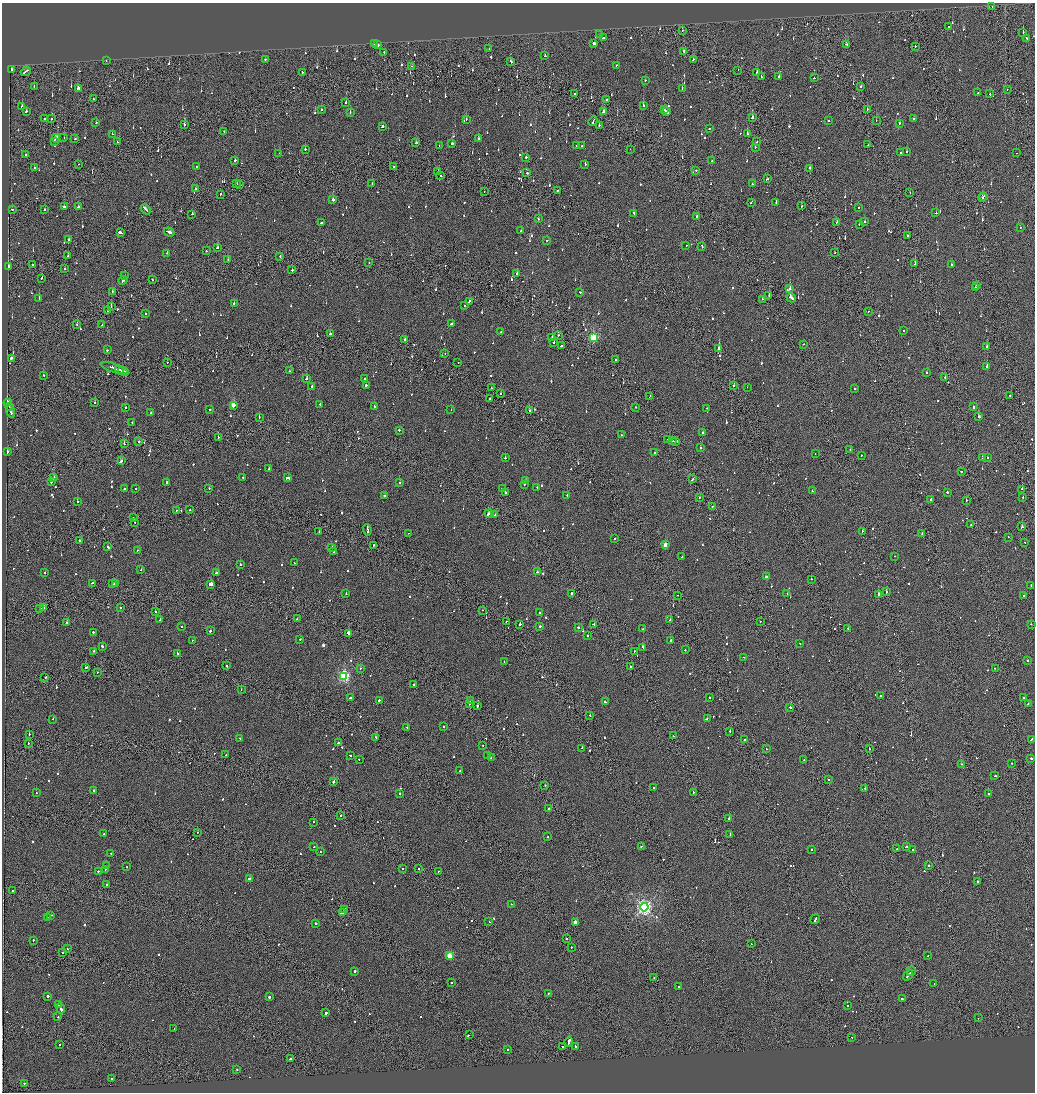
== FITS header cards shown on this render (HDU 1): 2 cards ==
NAXIS1  =                 2065
NAXIS2  =                 2180

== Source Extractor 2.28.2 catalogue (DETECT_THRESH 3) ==
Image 2065 x 2180 px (HDU 1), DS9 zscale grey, zoomed out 1/2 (1 PNG px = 2 x 2 image px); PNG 1037 x 1094 px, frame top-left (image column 1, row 2179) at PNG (2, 3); each listed source drawn as its Kron ellipse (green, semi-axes under 4 px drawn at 4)
Background -0.118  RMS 0.067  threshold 0.2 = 3 sigma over >= 5 px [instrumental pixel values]
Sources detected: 1221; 70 cannot appear on this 1/2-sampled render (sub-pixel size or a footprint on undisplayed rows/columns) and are neither listed nor drawn; of the other 1151, the 500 brightest by FLUX_AUTO listed and drawn (651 fainter detections omitted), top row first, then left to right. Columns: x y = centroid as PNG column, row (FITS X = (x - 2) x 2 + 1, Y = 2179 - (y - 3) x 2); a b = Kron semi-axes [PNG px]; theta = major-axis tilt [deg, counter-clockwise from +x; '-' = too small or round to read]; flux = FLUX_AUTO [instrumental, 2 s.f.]
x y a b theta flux
992 6 2 1 - 81
949 26 2 2 - 75
682 30 2 2 - 89
1023 32 2 2 - 73
599 35 2 2 - 110
603 38 2 2 - 2600
1027 38 2 2 - 210
593 43 2 2 - 1700
374 44 2 1 - 170
846 44 4 2 - 310
377 45 2 2 - 590
915 46 2 2 - 130
489 48 2 2 - 90
684 51 2 2 - 290
384 52 2 2 - 110
545 56 2 2 - 98
693 59 2 2 - 150
265 60 2 2 - 160
106 61 2 2 - 100
510 61 3 1 - 460
616 65 2 2 - 90
412 66 2 1 - 78
11 69 2 2 - 210
738 70 2 1 - 140
26 71 5 2 - 320
302 72 2 2 - 81
757 73 2 2 - 430
779 76 3 2 - 870
761 77 2 1 - 97
814 78 2 2 - 89
645 80 2 2 - 210
861 86 2 2 - 150
34 87 2 2 - 81
78 88 3 2 - 98
682 88 2 2 - 110
1007 90 2 2 - 74
977 93 2 2 - 86
574 94 2 2 - 150
990 94 2 2 - 160
93 99 2 1 - 190
606 100 2 2 - 110
346 102 2 2 - 180
22 106 2 2 - 76
643 106 2 2 - 430
322 110 2 2 - 120
665 110 2 2 - 120
867 110 2 1 - 100
26 111 2 2 - 130
603 111 4 2 - 260
667 112 3 2 - 180
350 113 2 2 - 100
44 118 2 2 - 120
752 118 2 2 - 300
51 119 2 2 - 180
466 119 2 2 - 120
914 119 2 2 - 110
876 120 2 1 - 84
593 121 5 2 - 320
828 121 2 2 - 340
96 123 2 2 - 81
899 123 2 2 - 280
184 125 2 2 - 430
599 125 2 2 - 74
382 126 3 2 - 210
709 128 2 2 - 160
224 131 2 1 - 84
112 134 2 2 - 72
747 134 2 2 - 300
64 137 2 1 - 140
56 138 4 2 - 240
478 138 2 2 - 100
75 139 3 2 - 96
54 141 2 1 - 110
117 142 2 2 - 97
756 142 2 1 - 75
416 143 3 2 - 150
452 143 2 2 - 150
868 145 2 1 - 140
439 146 2 2 - 110
577 146 2 2 - 120
582 146 2 2 - 220
755 147 2 2 - 110
305 149 2 2 - 250
630 149 2 1 - 120
907 151 2 2 - 100
279 153 2 2 - 79
900 153 2 2 - 87
1016 153 2 1 - 71
25 155 2 2 - 76
526 157 2 2 - 220
235 161 3 2 - 180
711 161 2 2 - 200
78 164 2 1 - 290
585 164 3 2 - 130
393 166 2 1 - 110
197 167 2 2 - 110
34 168 2 2 - 97
810 168 2 2 - 170
696 170 2 2 - 130
438 171 2 2 - 98
527 173 2 2 - 200
441 176 2 2 - 240
767 179 3 2 - 130
237 184 2 2 - 100
372 184 2 1 - 99
752 184 2 2 - 75
240 185 2 2 - 110
195 189 2 2 - 130
557 191 2 1 - 140
484 192 2 1 - 95
910 193 2 1 - 80
220 194 2 2 - 76
983 196 2 2 - 78
982 198 2 2 - 160
333 200 2 2 - 630
751 202 3 1 - 85
776 203 2 2 - 94
802 206 2 2 - 86
64 207 2 2 - 420
78 207 2 2 - 600
858 207 2 2 - 160
12 209 2 2 - 140
145 209 6 2 -50 330
44 210 2 2 - 310
634 213 2 2 - 110
936 213 2 2 - 150
192 214 2 1 - 290
696 217 3 2 - 170
538 219 2 2 - 170
836 222 3 2 - 80
864 222 2 2 - 250
321 223 2 2 - 730
859 224 2 2 - 160
1020 227 2 1 - 280
521 231 2 1 - 110
120 232 3 2 - 340
169 232 5 2 - 390
907 235 2 2 - 150
68 239 2 2 - 79
547 240 2 2 - 90
686 246 2 1 - 86
702 246 3 2 - 110
217 248 3 2 - 140
206 251 2 2 - 78
167 253 2 2 - 170
834 253 2 2 - 78
68 256 2 2 - 79
280 256 2 2 - 92
228 260 2 1 - 250
369 262 2 1 - 96
33 264 2 2 - 81
915 264 2 1 - 690
952 264 2 2 - 130
9 266 3 2 - 890
64 269 2 2 - 110
292 270 2 2 - 290
517 273 2 2 - 330
125 275 2 2 - 93
42 278 2 2 - 110
123 280 4 2 - 350
152 280 2 1 - 77
976 285 2 2 - 75
975 288 2 2 - 92
790 289 2 2 - 510
112 291 2 2 - 200
580 292 2 2 - 74
769 295 2 1 - 700
39 298 2 2 - 160
791 298 5 2 - 470
762 299 2 1 - 110
469 301 2 2 - 140
234 303 2 2 - 220
464 306 2 1 - 91
111 307 2 1 - 150
108 311 2 2 - 90
868 312 2 1 - 77
146 314 2 2 - 74
452 323 3 2 - 160
77 324 2 2 - 93
102 325 2 2 - 100
904 330 2 2 - 150
501 331 2 2 - 74
330 334 3 2 - 130
558 335 2 1 - 87
552 337 2 2 - 360
593 338 3 3 - 1200
405 339 2 2 - 210
554 343 2 1 - 150
803 344 2 2 - 82
561 346 2 2 - 270
987 346 2 1 - 130
719 348 3 2 - 2700
107 350 2 2 - 250
445 353 2 1 - 300
11 358 3 2 - 390
616 360 2 1 - 210
167 362 2 1 - 85
458 362 2 1 - 78
987 366 2 2 - 390
114 368 14 2 -19 790
119 370 4 2 - 690
123 371 6 2 -21 550
289 371 2 2 - 100
927 373 2 2 - 110
44 375 2 2 - 79
945 377 2 2 - 170
307 378 2 2 - 260
365 379 2 2 - 110
366 385 2 2 - 210
312 386 2 2 - 110
734 386 2 1 - 350
747 387 2 2 - 72
491 388 2 1 - 93
854 388 2 2 - 150
501 394 2 1 - 73
650 396 2 2 - 91
1010 396 2 1 - 110
489 398 2 1 - 150
95 403 2 2 - 76
8 404 6 2 -71 530
320 404 2 2 - 150
233 405 3 2 - 230
9 407 2 2 - 190
374 407 2 2 - 240
635 407 2 1 - 600
973 407 3 2 - 300
125 408 2 2 - 87
707 408 2 2 - 93
210 409 2 1 - 75
451 409 2 2 - 71
11 411 6 2 -73 470
529 411 2 2 - 240
151 413 2 2 - 130
259 417 2 1 - 84
979 417 2 2 - 390
132 423 2 2 - 72
399 430 2 2 - 100
703 433 2 2 - 120
621 435 2 2 - 180
218 437 2 1 - 130
667 439 2 2 - 340
673 441 3 2 - 3200
676 441 3 2 - 3100
139 442 2 2 - 210
124 444 2 2 - 100
700 448 2 2 - 96
850 449 2 2 - 90
7 452 3 2 - 80
654 453 2 2 - 130
815 453 2 2 - 75
861 455 2 2 - 130
982 457 2 1 - 96
987 457 2 2 - 120
505 458 2 2 - 170
121 461 4 2 - 730
269 469 3 2 - 130
961 471 2 2 - 81
54 477 2 2 - 180
243 477 2 2 - 86
288 478 3 2 - 540
692 479 4 2 - 210
525 480 2 2 - 92
51 482 2 2 - 100
167 482 2 2 - 260
399 483 2 2 - 74
524 484 2 2 - 150
537 487 2 2 - 110
136 488 2 2 - 190
209 488 2 2 - 130
124 489 2 2 - 110
502 489 2 2 - 78
1022 489 2 2 - 95
812 491 2 2 - 140
505 492 2 2 - 130
947 493 2 2 - 630
567 495 2 2 - 92
384 496 2 2 - 520
1023 497 2 2 - 240
699 498 2 2 - 76
931 499 3 2 - 120
966 500 2 2 - 150
77 501 2 1 - 200
712 506 2 2 - 92
176 510 2 2 - 150
190 510 2 2 - 200
489 513 4 2 - 800
495 515 2 1 - 120
133 518 2 2 - 110
135 522 2 2 - 160
971 525 2 2 - 98
1022 527 3 2 - 120
367 530 5 2 - 540
319 531 2 1 - 150
863 531 2 1 - 98
408 533 2 1 - 110
922 534 2 1 - 96
1008 537 2 2 - 110
615 538 2 2 - 79
80 541 2 2 - 100
1025 542 2 2 - 99
665 545 3 2 - 140
373 546 3 1 - 130
108 547 3 2 - 160
332 547 2 2 - 110
137 550 2 2 - 110
334 552 2 2 - 150
894 556 2 2 - 87
682 557 2 2 - 150
294 563 2 2 - 130
240 564 2 2 - 110
140 570 3 2 - 76
537 572 2 2 - 240
45 573 2 1 - 100
216 573 4 2 - 770
766 577 3 2 - 190
811 579 2 1 - 220
92 583 2 2 - 87
116 583 4 2 - 290
113 584 3 2 - 240
211 584 3 2 - 2500
1031 585 2 1 - 83
887 592 2 1 - 480
571 593 2 1 - 3100
787 593 2 1 - 200
346 594 2 2 - 120
879 594 3 2 - 220
678 595 2 1 - 87
1024 595 2 2 - 120
44 607 3 2 - 760
120 607 2 2 - 71
40 608 2 2 - 140
482 610 2 2 - 79
155 611 2 2 - 170
540 613 2 2 - 160
297 619 2 1 - 110
160 620 2 1 - 190
670 620 2 1 - 89
506 621 2 1 - 260
760 621 2 2 - 120
67 623 2 2 - 260
520 624 2 2 - 300
593 624 3 2 - 160
1031 624 2 1 - 80
181 626 2 2 - 72
540 626 2 2 - 270
578 627 2 2 - 280
847 628 3 2 - 170
643 629 2 1 - 120
210 630 3 2 - 160
93 632 2 2 - 110
348 633 3 2 - 670
587 636 2 2 - 140
300 639 2 2 - 120
192 640 2 2 - 83
671 640 3 2 - 110
800 644 2 2 - 95
103 647 3 2 - 610
642 647 3 2 - 320
685 650 2 2 - 140
94 651 2 2 - 220
634 651 2 2 - 140
178 653 4 2 - 210
744 657 2 2 - 93
1027 660 2 2 - 340
504 662 2 2 - 130
227 666 2 2 - 110
86 667 3 1 - 220
631 667 2 2 - 160
360 668 2 2 - 71
995 668 2 1 - 72
97 672 2 2 - 100
344 676 4 3 - 2000
45 678 2 2 - 130
414 685 2 2 - 89
241 690 2 1 - 82
880 695 2 2 - 150
350 697 2 2 - 120
709 697 2 2 - 150
1023 698 2 2 - 270
379 700 2 2 - 72
470 701 3 1 - 230
605 702 3 2 - 87
1028 703 2 2 - 100
469 704 2 2 - 140
477 706 2 2 - 310
790 707 2 2 - 140
590 715 2 2 - 97
707 718 2 2 - 260
53 719 2 2 - 140
407 727 2 2 - 170
443 727 2 2 - 77
730 731 2 2 - 88
29 734 2 2 - 110
673 736 2 2 - 140
376 737 2 2 - 110
240 738 2 2 - 75
1031 739 3 2 - 160
745 740 2 2 - 200
28 743 2 1 - 94
338 743 2 2 - 160
483 745 2 2 - 73
581 748 2 1 - 150
766 749 2 2 - 130
869 749 2 2 - 210
226 755 3 2 - 170
350 755 2 2 - 110
488 755 2 2 - 100
491 757 2 2 - 93
1031 758 2 1 - 320
359 759 2 2 - 72
804 760 2 1 - 80
1011 763 2 1 - 86
961 764 2 1 - 360
460 771 2 2 - 140
995 776 2 2 - 150
829 779 2 2 - 150
334 781 3 2 - 1300
545 786 2 1 - 180
654 787 2 2 - 190
865 788 2 1 - 330
93 790 2 2 - 140
693 792 2 2 - 92
36 793 2 1 - 150
400 793 2 2 - 87
988 793 2 2 - 73
549 809 2 2 - 230
341 815 2 1 - 87
729 818 3 2 - 450
314 822 2 2 - 79
197 832 2 2 - 71
104 834 2 2 - 220
730 835 4 2 - 260
548 837 2 2 - 71
641 846 2 2 - 73
314 847 2 1 - 140
906 847 3 1 - 350
897 848 2 1 - 130
812 849 2 2 - 140
913 850 2 2 - 350
320 852 2 2 - 87
111 853 2 2 - 90
106 865 2 2 - 97
929 866 2 2 - 260
126 867 2 2 - 100
419 868 2 2 - 110
106 869 3 2 - 240
403 869 2 2 - 95
98 871 2 2 - 110
438 871 2 2 - 94
250 878 3 2 - 200
978 882 2 2 - 88
107 885 2 2 - 240
12 891 2 2 - 110
511 904 2 2 - 95
644 907 4 4 - 4300
344 910 3 2 - 260
342 913 4 2 - 370
51 915 2 2 - 120
47 918 2 2 - 110
815 919 5 2 - 330
489 922 2 2 - 110
315 923 2 2 - 270
575 923 3 2 - 110
566 938 2 1 - 370
33 940 2 2 - 110
751 944 2 2 - 88
571 947 2 1 - 88
67 949 2 2 - 100
62 953 2 2 - 76
449 956 3 3 - 280
928 956 2 2 - 110
354 971 2 2 - 360
911 971 5 2 - 340
908 975 6 1 53 320
654 978 2 2 - 170
451 983 2 2 - 76
934 984 2 2 - 140
678 986 2 2 - 130
548 993 2 2 - 190
48 996 3 2 - 150
269 997 2 2 - 630
902 999 3 2 - 170
59 1005 2 2 - 170
848 1006 2 2 - 76
61 1008 5 2 - 530
326 1013 2 2 - 370
58 1017 2 2 - 110
978 1018 2 2 - 89
174 1028 2 1 - 80
469 1035 3 1 - 320
851 1037 2 1 - 91
569 1042 5 2 - 900
59 1044 2 1 - 75
575 1046 3 2 - 140
563 1047 2 2 - 130
508 1049 2 2 - 120
290 1059 3 2 - 140
237 1070 2 2 - 110
112 1078 2 2 - 73
24 1083 2 2 - 86
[651 fainter detections neither listed nor drawn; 70 sub-pixel or undisplayed-footprint detections neither listed nor drawn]